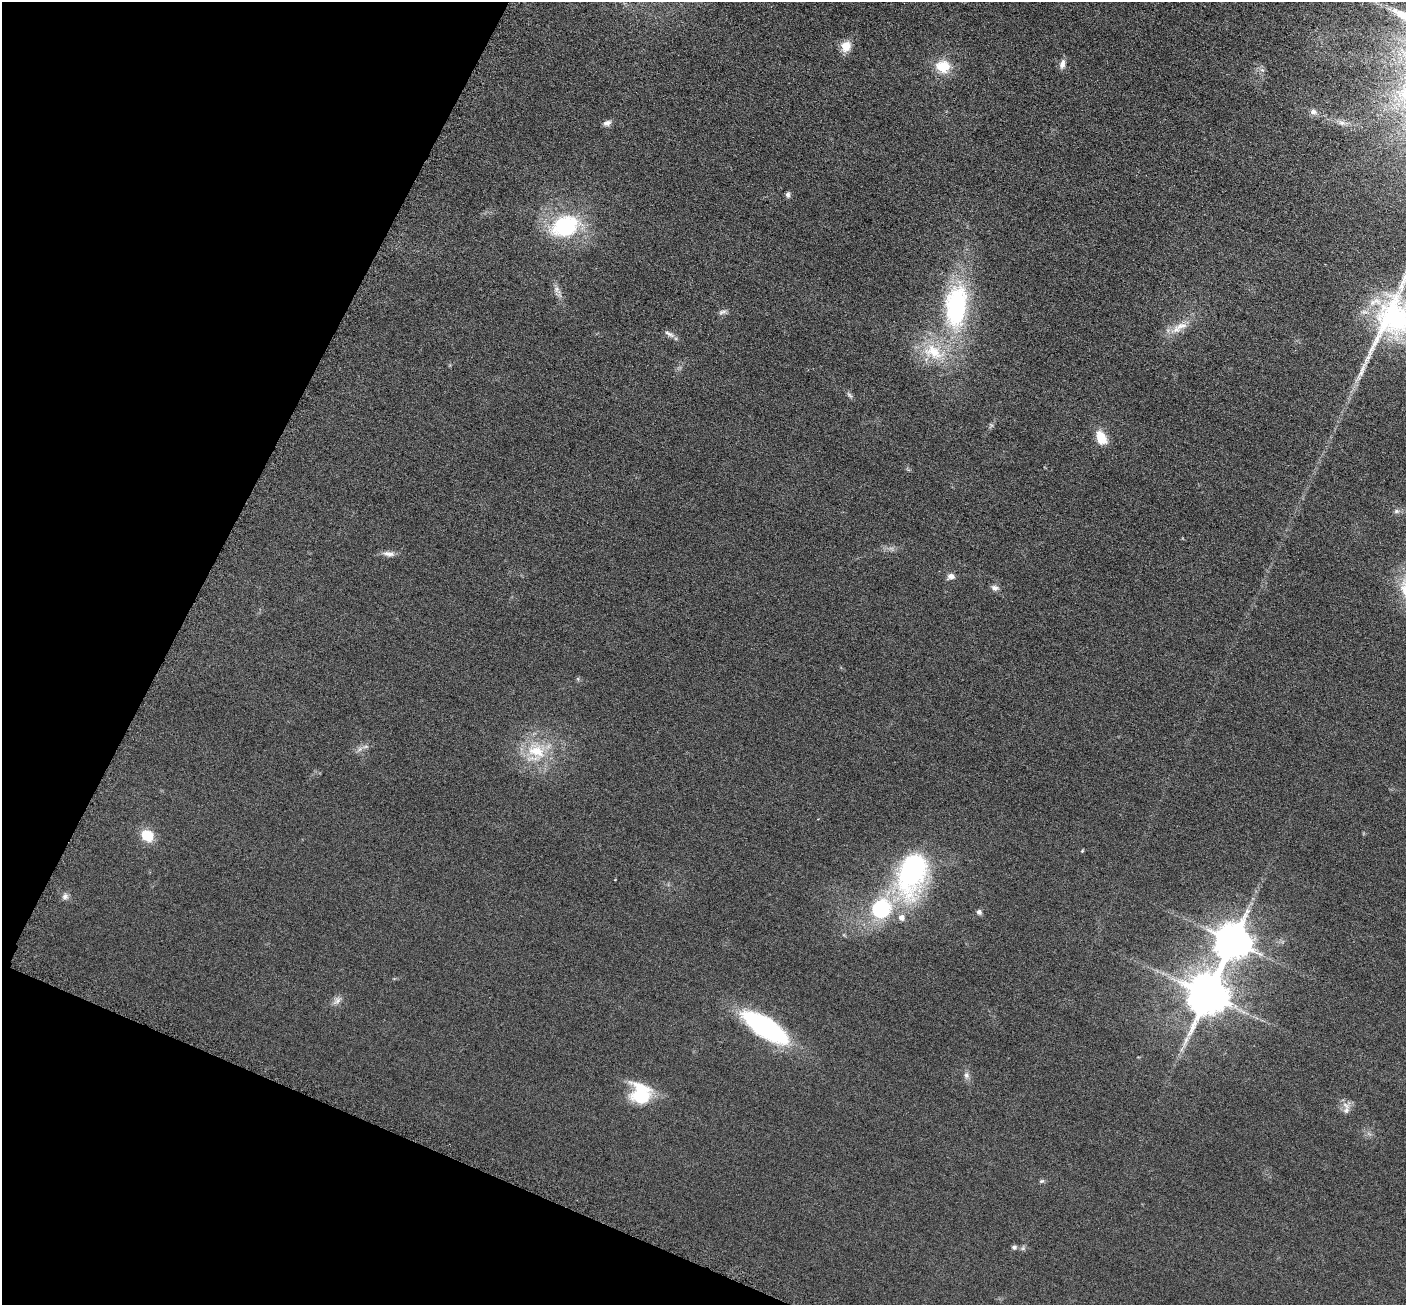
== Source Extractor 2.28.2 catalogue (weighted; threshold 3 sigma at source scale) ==
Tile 9 of 4 x 4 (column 1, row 3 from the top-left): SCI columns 15-1418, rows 1456-2758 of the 5650 x 5662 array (HDU 1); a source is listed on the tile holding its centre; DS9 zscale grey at full resolution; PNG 1408 x 1307 px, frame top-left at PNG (2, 2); no overlay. Shown black and unused: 21% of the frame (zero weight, under 3 of 6 exposures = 2% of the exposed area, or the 3 px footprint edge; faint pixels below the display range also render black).
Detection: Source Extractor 2.28.2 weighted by HDU 2 'WHT'; one run over the whole footprint, this tile lists its part. Background 0.0814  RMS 0.0096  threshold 0.0393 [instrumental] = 3 sigma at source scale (4.09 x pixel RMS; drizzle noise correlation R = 1.36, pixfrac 0.8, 0.05/0.05 arcsec/px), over >= 5 px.
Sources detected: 40; all 40 listed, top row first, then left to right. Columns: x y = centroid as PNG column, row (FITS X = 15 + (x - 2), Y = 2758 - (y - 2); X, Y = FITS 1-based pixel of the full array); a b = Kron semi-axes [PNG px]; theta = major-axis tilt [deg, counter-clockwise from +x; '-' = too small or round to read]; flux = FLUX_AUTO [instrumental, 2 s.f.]
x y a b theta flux
846 46 14 12 65 11
1062 64 12 7 78 4.7
943 66 20 17 -9 19
1313 112 10 7 -23 3.9
607 123 11 7 21 3.7
1342 123 11 6 -7 3.6
788 195 7 6 - 2.3
565 226 37 25 18 78
558 291 22 6 -61 5.5
956 306 45 22 85 130
723 312 11 5 17 2.6
1392 320 88 42 58 160
1181 326 24 9 15 12
669 334 15 5 -26 3.7
934 352 35 20 -23 39
850 395 10 5 -48 2.1
991 425 8 4 -53 1.3
1101 438 17 11 -65 15
1396 511 7 6 - 2.2
389 554 16 7 -6 5.2
951 576 10 8 13 4.2
994 588 9 7 -25 3.7
360 749 7 5 46 2.6
536 751 29 19 -16 36
147 835 14 11 -35 20
1082 851 5 3 - 0.92
912 873 40 23 73 190
65 896 9 8 - 3.4
881 909 19 18 - 75
979 912 7 6 - 2.5
901 918 7 7 - 5.3
1232 941 11 10 - 2200
1207 995 12 11 - 3300
337 1001 11 8 39 4.4
765 1027 42 16 -33 170
966 1075 10 7 -79 3.5
641 1093 26 23 -55 41
1346 1110 11 8 49 4.8
1042 1181 8 5 25 1.6
1014 1247 6 6 - 2.4
Isophote crosses this tile's border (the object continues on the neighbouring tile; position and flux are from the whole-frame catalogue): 1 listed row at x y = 1392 320